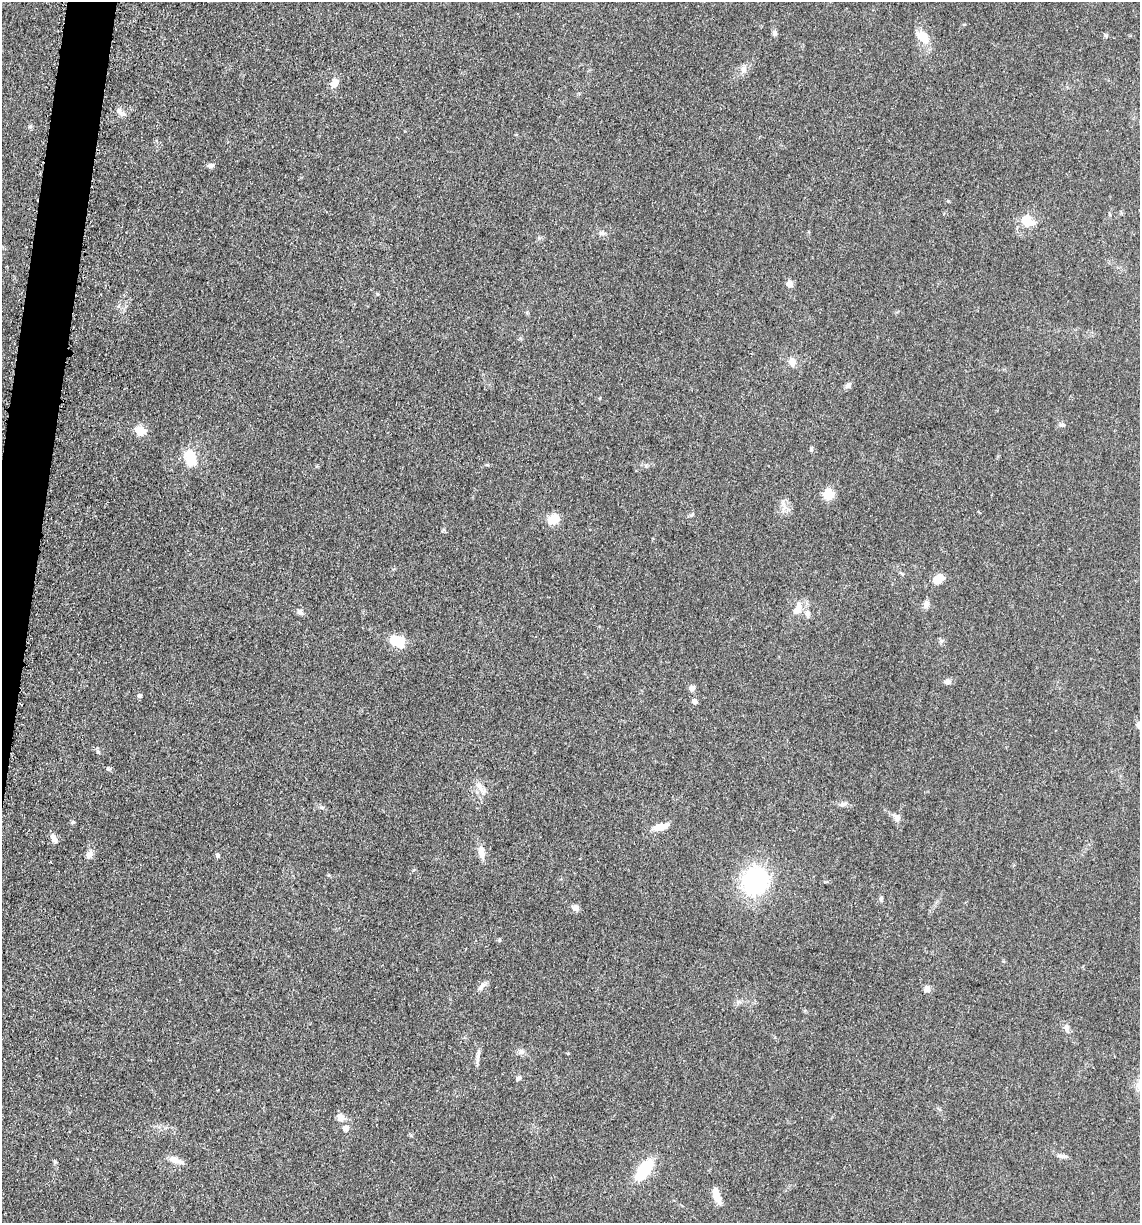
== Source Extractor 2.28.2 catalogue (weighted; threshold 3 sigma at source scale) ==
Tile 7 of 4 x 4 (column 3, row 2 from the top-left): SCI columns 2525-3662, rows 2464-3684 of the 4980 x 4921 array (HDU 1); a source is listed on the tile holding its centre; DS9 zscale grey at full resolution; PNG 1142 x 1225 px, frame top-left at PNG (2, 2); no overlay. Shown black and unused: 2% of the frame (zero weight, under 3 of 5 exposures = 4% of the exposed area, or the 3 px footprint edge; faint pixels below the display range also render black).
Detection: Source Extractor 2.28.2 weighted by HDU 2 'WHT'; one run over the whole footprint, this tile lists its part. Background 0.0562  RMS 0.0059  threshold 0.0267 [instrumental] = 3 sigma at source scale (4.5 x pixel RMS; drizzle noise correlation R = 1.50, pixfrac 1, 0.05/0.05 arcsec/px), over >= 5 px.
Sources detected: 58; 2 inside a brighter object's white glare — not listed; the other 56 listed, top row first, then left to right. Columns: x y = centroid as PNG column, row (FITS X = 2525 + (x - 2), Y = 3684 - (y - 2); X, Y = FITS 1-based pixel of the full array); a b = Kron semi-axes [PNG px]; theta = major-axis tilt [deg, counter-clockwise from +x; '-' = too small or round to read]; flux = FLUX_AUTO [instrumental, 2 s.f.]
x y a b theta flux
775 33 8 6 76 1.6
925 39 18 12 86 7
743 69 9 8 - 2.8
335 83 10 8 49 4.4
119 111 11 7 -60 2.6
30 126 6 4 18 0.81
211 165 9 5 21 1.6
1027 220 13 10 -43 11
602 233 8 5 -10 1.7
789 284 9 8 - 2.6
378 294 5 3 - 0.56
792 362 11 8 -75 3.9
848 385 9 6 25 1.8
1061 425 7 4 1 1.1
140 430 5 5 - 29
811 449 6 5 - 0.91
190 458 20 13 -74 13
828 494 11 10 - 9.1
692 515 9 3 14 0.98
553 519 14 11 24 7.7
939 579 14 9 39 5.7
926 604 9 6 86 2.7
798 609 20 10 68 6.8
299 612 8 6 -16 2.2
808 614 14 4 -87 2.1
394 640 11 7 -40 19
947 681 8 8 - 2.1
692 688 7 6 - 2.2
140 696 5 4 - 1.6
695 702 5 5 - 2.3
479 786 11 8 -33 3.8
843 804 10 5 14 1.9
897 817 14 8 -41 3
73 822 6 5 - 0.94
660 827 17 7 14 8
54 838 11 6 -68 3
481 853 15 8 -79 5.1
89 855 11 8 70 2.9
217 855 6 5 - 1.3
755 881 24 21 65 71
881 898 7 4 81 1
575 908 8 6 -31 3.4
499 940 5 4 - 0.93
482 986 12 6 62 2.6
927 989 9 8 - 2.4
1066 1028 8 6 -89 1.9
521 1052 8 5 30 1.6
478 1054 18 5 78 2.6
518 1078 7 6 - 1.4
341 1118 8 7 - 5.1
346 1128 6 6 - 3.7
1061 1156 11 5 0 2
176 1160 18 7 -21 4.6
55 1162 5 4 - 0.78
644 1170 23 11 55 26
716 1195 18 7 -71 7.2
Unlisted compact peaks at least as high as the median listed source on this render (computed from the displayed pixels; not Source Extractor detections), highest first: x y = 98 752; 108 769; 321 807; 1106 35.